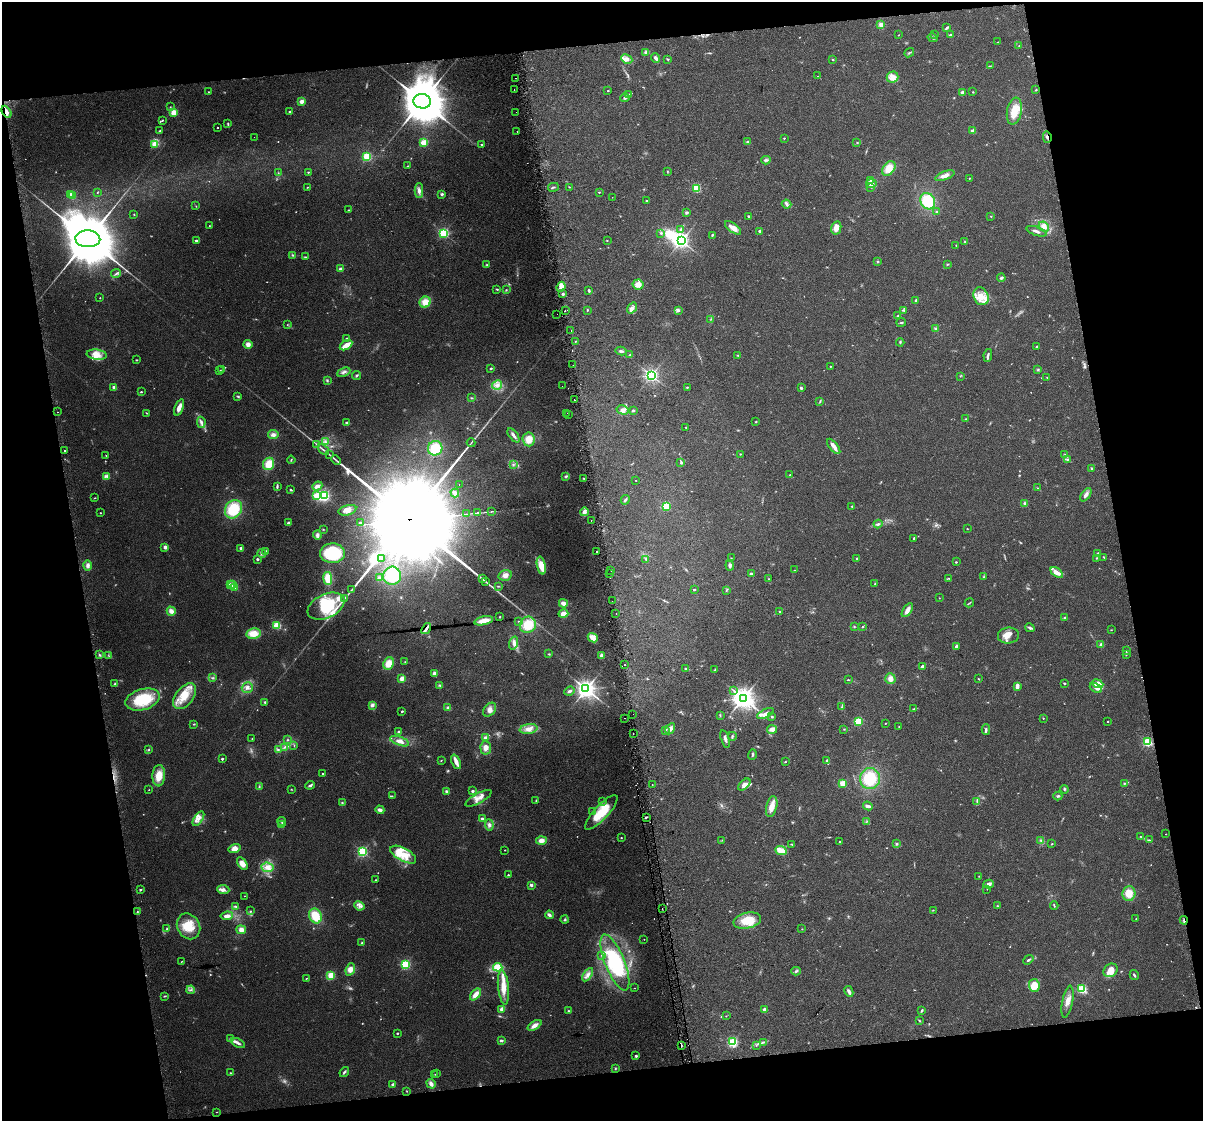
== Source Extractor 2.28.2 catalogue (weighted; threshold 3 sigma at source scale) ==
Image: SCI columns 32-4832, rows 28-4501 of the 4864 x 4573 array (HDU 1 of 3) = the unmasked area's bounding box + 8 px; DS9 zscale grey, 4 x 4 block average (1 PNG px = mean of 4 x 4 image px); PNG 1205 x 1123 px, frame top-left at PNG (2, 2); each listed source drawn as its Kron ellipse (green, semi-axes under 4 px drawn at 4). Shown black and unused: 21% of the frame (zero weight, under 2 of 3 exposures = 2% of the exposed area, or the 3 px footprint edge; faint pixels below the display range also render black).
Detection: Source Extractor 2.28.2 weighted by HDU 2 'WHT'. Background 0.0646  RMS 0.0088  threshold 0.0397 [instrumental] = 3 sigma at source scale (4.5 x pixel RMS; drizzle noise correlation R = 1.50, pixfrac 1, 0.0396/0.0396 arcsec/px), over >= 5 px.
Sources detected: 699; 16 too faint to see at this stretch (4 x 4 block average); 7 inside a brighter object's white glare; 11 cosmic-ray / hot-pixel residue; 1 long thin detection or spike segment (spike, bleed or trail) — neither listed nor drawn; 10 coinciding with a brighter row at this scale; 53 inside a brighter listed object's ellipse — not listed separately; of the other 601, all 500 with FLUX_AUTO >= 2.18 (the completeness limit of this list) listed and drawn (101 fainter detections not listed), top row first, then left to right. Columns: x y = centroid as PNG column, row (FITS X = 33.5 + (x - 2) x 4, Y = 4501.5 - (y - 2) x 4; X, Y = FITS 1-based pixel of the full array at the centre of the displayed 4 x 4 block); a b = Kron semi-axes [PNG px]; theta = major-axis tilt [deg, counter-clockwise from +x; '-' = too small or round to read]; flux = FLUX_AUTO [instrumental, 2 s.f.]
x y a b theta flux
881 25 4 3 - 20
947 28 4 2 - 11
898 35 2 2 - 2.5
934 35 2 2 - 3.3
950 35 3 2 - 5.5
933 38 5 2 - 9.9
997 42 2 2 - 2.5
1019 46 2 2 - 2.3
646 52 4 3 - 12
909 53 5 2 - 5.4
656 58 5 2 - 16
627 59 6 4 -26 26
667 59 4 2 - 4.8
833 59 3 2 - 4
990 66 3 2 - 4.1
818 76 2 2 - 3.1
892 77 6 5 - 44
515 78 2 2 - 3.8
514 90 2 2 - 4.2
1036 90 2 2 - 4.1
608 91 2 2 - 5.6
208 92 2 2 - 2.2
973 92 2 2 - 4.2
962 93 2 2 - 71
628 94 4 2 - 4.8
625 97 5 3 - 12
301 101 2 2 - 95
422 101 8 7 - 30000
170 107 2 2 - 3.9
1014 111 13 7 80 93
6 112 6 3 -61 23
174 112 2 2 - 280
290 112 2 2 - 23
516 112 2 2 - 2.9
162 120 2 2 - 4.7
228 123 3 2 - 4.5
217 128 2 2 - 3.5
160 131 3 2 - 6.5
517 131 2 2 - 11
972 131 2 2 - 72
254 137 2 2 - 2.3
1047 137 6 2 -75 9.3
784 138 2 2 - 8
748 142 4 3 - 6.7
857 142 2 2 - 3.7
424 143 2 2 - 230
155 144 2 2 - 190
482 144 2 2 - 7
367 157 2 2 - 490
766 160 4 3 - 9
408 166 2 2 - 3
889 168 8 5 51 72
667 171 3 2 - 2.8
308 172 2 2 - 4.3
278 173 2 2 - 2.4
945 176 10 4 20 35
969 178 2 2 - 2.3
870 180 3 2 - 7.2
871 184 5 3 - 19
307 187 2 2 - 4.3
553 187 5 2 - 6.6
569 187 2 2 - 2.5
871 187 2 2 - 3.2
697 188 3 2 - 340
419 191 7 4 -89 21
599 192 2 2 - 5.1
97 193 3 2 - 2.5
442 194 2 2 - 32
70 195 2 2 - 69
72 196 2 2 - 87
612 197 2 2 - 6
646 201 2 2 - 16
928 201 8 7 - 180
786 204 5 3 - 13
196 206 2 2 - 2.7
348 210 3 2 - 4.6
937 211 3 2 - 4.4
686 212 3 3 - 9.4
134 214 2 2 - 2.7
749 216 3 2 - 10
991 216 2 2 - 2.9
209 226 2 2 - 2.4
1044 227 6 4 -43 29
733 228 9 4 -36 42
836 228 7 5 77 49
681 229 4 2 - 7.7
760 231 2 2 - 26
1036 231 10 3 -19 21
444 233 2 2 - 700
661 233 3 2 - 6.3
712 235 4 2 - 6.4
88 239 12 8 -3 59000
196 240 2 2 - 17
607 240 2 2 - 2.9
681 241 3 2 - 2000
965 242 2 2 - 5
956 245 2 2 - 2.6
293 255 3 2 - 4.1
305 257 3 2 - 4.3
877 261 2 2 - 4
947 264 3 2 - 5
487 265 2 2 - 4
340 269 2 2 - 55
116 273 5 2 - 10
1001 278 4 3 - 9.6
638 285 5 5 - 42
561 287 5 4 - 43
497 289 3 2 - 4.9
506 290 3 2 - 3.7
589 291 3 2 - 8.1
563 294 3 3 - 8
981 296 9 7 -67 58
100 298 2 2 - 4.1
916 300 2 2 - 17
425 302 6 5 - 54
632 308 6 4 54 20
587 310 3 2 - 3.6
903 310 4 2 - 6.5
565 311 2 2 - 35
678 311 3 2 - 5.9
557 314 2 2 - 5.1
898 316 2 2 - 4
711 319 3 2 - 3.5
901 322 5 2 - 7.3
287 325 2 2 - 2.2
936 329 3 3 - 10
571 331 2 2 - 2.9
347 338 3 2 - 6
575 341 2 2 - 5.9
900 342 4 2 - 5.6
248 344 4 4 - 25
346 345 7 3 31 65
1036 347 3 2 - 4.3
621 351 6 2 -13 10
97 355 10 5 -7 47
630 355 3 3 - 5.4
738 355 4 2 - 4.5
988 355 6 2 80 11
136 360 3 2 - 3.2
573 365 2 2 - 6
830 366 2 2 - 4.4
491 368 2 2 - 19
1038 369 3 2 - 5.8
222 370 2 2 - 2.9
220 371 2 2 - 2.6
344 372 7 3 23 15
357 375 4 3 - 7.4
652 375 2 2 - 1400
960 376 2 2 - 3.6
1047 377 2 2 - 2.5
327 380 3 3 - 6.5
497 385 5 4 - 25
562 386 2 2 - 2.6
114 387 2 2 - 62
687 387 2 2 - 4
801 388 2 2 - 13
141 392 2 2 - 6.1
238 396 3 3 - 6.1
471 398 3 2 - 4
574 400 2 2 - 6.7
820 401 3 2 - 3.9
179 407 9 3 69 38
622 410 6 4 -15 26
633 410 2 2 - 20
57 412 2 2 - 2.5
146 413 2 2 - 3
567 413 2 2 - 3.5
569 414 2 2 - 3
966 419 3 2 - 3.6
201 422 5 3 - 17
756 422 3 2 - 3
347 423 2 2 - 25
686 427 2 2 - 4.6
273 435 5 4 - 22
513 435 8 2 -52 20
529 439 7 6 - 62
325 442 4 2 - 9.6
471 443 4 2 - 5
316 444 2 2 - 3.9
834 446 9 4 -52 28
435 448 7 7 - 120
323 450 7 2 -40 11
64 451 2 2 - 10
740 454 2 2 - 4
1065 454 4 2 - 5.8
330 455 2 2 - 2.6
106 456 2 2 - 3.3
1067 459 3 2 - 5.2
291 460 4 2 - 3.9
336 460 5 2 - 7.9
681 463 3 2 - 7.6
269 464 6 5 - 86
513 465 2 2 - 2.2
1092 469 3 2 - 7
790 475 2 2 - 7.4
107 476 3 3 - 11
566 476 3 3 - 7.1
583 478 2 2 - 4.1
635 480 2 2 - 6.8
459 485 2 2 - 3.2
317 486 5 3 - 28
277 487 3 2 - 7.7
1038 488 2 2 - 2.8
291 490 3 2 - 4.8
455 493 4 3 - 20
317 495 4 3 - 46
1086 495 7 3 54 25
324 496 2 2 - 840
95 498 3 2 - 3.2
625 500 5 2 - 8.1
1025 503 3 3 - 9.3
666 506 2 2 - 390
852 506 2 2 - 4.7
233 509 10 8 57 200
347 510 9 5 15 45
491 511 2 2 - 8.2
584 512 4 3 - 24
100 513 2 2 - 4.9
477 513 2 2 - 19
466 514 2 2 - 9.4
591 521 2 2 - 3.6
288 523 3 3 - 11
360 523 2 2 - 26
878 524 4 3 - 10
323 529 3 2 - 3.2
967 529 2 2 - 3.7
317 535 4 3 - 19
914 538 3 2 - 6.3
165 547 3 3 - 15
241 548 2 2 - 54
266 551 3 2 - 4.7
597 551 2 2 - 5.1
262 553 4 3 - 13
332 553 12 10 2 230
1098 553 3 2 - 4.7
1104 557 3 2 - 4.7
731 558 2 2 - 2.6
857 558 2 2 - 26
1096 558 2 2 - 3.5
257 559 3 2 - 7.9
382 559 2 2 - 5.1
646 559 2 2 - 2.8
956 562 2 2 - 9.7
88 565 5 4 - 20
730 565 5 3 - 15
541 566 9 4 -76 84
611 570 2 2 - 22
794 570 2 2 - 2.5
1057 572 7 3 -38 37
609 574 2 2 - 6.7
751 574 2 2 - 8.9
505 575 7 5 13 29
392 576 9 9 - 180
984 577 2 2 - 3
328 578 7 4 -82 84
380 578 3 3 - 20
949 578 2 2 - 2.5
482 579 3 2 - 4.4
768 579 2 2 - 4
486 582 3 2 - 4.3
233 584 2 2 - 63
875 584 2 2 - 3.7
230 585 2 2 - 77
498 586 2 2 - 2.8
235 587 2 2 - 130
352 589 4 2 - 4.6
694 589 2 2 - 16
726 590 3 2 - 3.5
344 598 2 2 - 2.3
939 598 2 2 - 2.2
612 601 2 2 - 4.6
563 603 4 3 - 31
969 603 5 2 - 4.9
326 606 19 12 25 210
907 610 8 3 56 31
171 611 4 4 - 29
780 612 2 2 - 5.5
563 614 5 4 - 37
616 614 2 2 - 4.8
500 617 2 2 - 3.8
1065 618 2 2 - 41
484 621 9 4 12 56
519 622 2 2 - 3.4
277 625 2 2 - 360
528 625 8 8 - 120
854 626 2 2 - 4
862 627 3 2 - 3.9
426 628 6 2 53 36
1030 628 5 3 - 9.9
1111 630 3 2 - 2.3
253 633 7 5 11 74
1008 636 10 8 6 51
593 638 5 4 - 47
514 643 7 3 72 18
1101 644 4 3 - 11
956 646 3 2 - 15
1127 651 3 2 - 6.4
549 654 3 2 - 4.6
1126 654 3 2 - 4.3
99 655 3 2 - 5.9
601 655 3 3 - 15
109 656 2 2 - 2.7
405 662 2 2 - 2.6
389 663 6 5 - 59
624 665 2 2 - 39
922 666 3 2 - 11
685 668 2 2 - 4
715 670 3 2 - 5.8
435 673 3 3 - 22
213 678 2 2 - 3
402 678 4 3 - 23
890 679 5 5 - 30
979 679 3 2 - 3.2
848 680 4 2 - 4.2
1064 683 3 2 - 5.4
115 684 4 3 - 9.9
1098 684 6 4 -24 48
440 685 3 2 - 5.9
1017 686 4 2 - 27
247 687 6 5 - 22
1096 688 6 3 -28 19
586 689 3 3 - 3300
733 690 2 2 - 2.4
569 691 5 3 - 13
185 696 15 8 52 100
743 698 4 3 - 3700
143 699 18 10 15 220
265 702 3 2 - 6.4
372 705 4 3 - 17
842 707 2 2 - 2.7
448 708 3 3 - 13
914 709 3 2 - 3
489 710 8 5 49 27
402 711 2 2 - 17
765 713 9 3 25 25
633 714 2 2 - 7.7
720 716 2 2 - 2.3
772 717 2 2 - 14
625 718 2 2 - 4
1043 718 2 2 - 3.5
858 721 3 3 - 80
1108 722 2 2 - 4.1
885 723 2 2 - 3.4
194 724 3 2 - 4
899 726 2 2 - 2.4
529 729 9 5 9 39
670 729 6 4 60 26
772 729 5 3 - 28
844 729 2 2 - 2.7
986 730 5 2 - 10
399 731 3 2 - 4.9
665 731 3 2 - 11
633 733 2 2 - 3.6
732 736 4 3 - 8.1
252 738 2 2 - 3.2
486 738 2 2 - 77
725 739 9 2 -73 16
288 740 3 2 - 5.3
400 741 10 4 -19 40
1147 742 2 2 - 520
294 746 2 2 - 2.3
284 747 4 2 - 7.6
486 748 7 5 -85 29
149 750 2 2 - 4.4
278 750 2 2 - 5.3
752 755 5 2 - 9
222 759 2 2 - 20
441 760 3 2 - 3.4
827 761 2 2 - 47
456 762 7 3 -67 44
785 762 2 2 - 4
323 774 2 2 - 8
159 776 10 6 86 83
870 779 10 10 - 190
843 783 2 2 - 250
1124 783 2 2 - 6.2
652 784 2 2 - 3.6
310 785 5 2 - 11
744 785 7 4 43 29
259 787 2 2 - 3.5
291 789 3 2 - 2.5
1064 789 4 2 - 5.8
149 790 2 2 - 2.9
447 791 4 3 - 9.2
472 791 2 2 - 24
392 796 3 2 - 3.4
1058 796 4 2 - 6.1
478 798 14 5 28 45
536 801 2 2 - 3
977 801 4 2 - 8
602 802 3 2 - 3.3
342 803 2 2 - 3.7
868 806 5 2 - 17
772 807 11 5 76 44
380 810 5 3 - 19
592 812 2 2 - 14
601 812 22 7 47 170
646 817 3 2 - 8.7
198 819 8 3 57 26
482 819 2 2 - 46
282 821 4 2 - 11
867 821 2 2 - 2.4
282 825 2 2 - 30
489 825 5 3 - 17
1166 834 2 2 - 15
1140 836 2 2 - 2.5
621 838 2 2 - 4.6
722 840 2 2 - 2.5
1041 840 3 2 - 3.6
1149 840 3 2 - 4.1
541 841 5 4 - 34
840 842 2 2 - 5.9
792 844 4 2 - 5.5
897 844 3 3 - 6.6
1052 844 2 2 - 4.1
234 848 6 4 17 45
505 850 2 2 - 4.3
781 851 6 3 -25 99
362 852 2 2 - 790
403 855 14 6 -29 99
242 864 7 4 -56 43
267 867 6 4 -8 44
508 875 2 2 - 11
979 876 3 2 - 2.5
375 880 3 2 - 4
989 884 5 3 - 24
531 885 2 2 - 34
987 889 2 2 - 3.7
140 890 2 2 - 15
223 890 6 4 -5 21
1129 894 7 6 - 68
244 896 2 2 - 2.4
235 906 4 2 - 7.4
359 906 5 3 - 18
997 906 3 2 - 3.8
1054 906 4 2 - 4.8
662 909 2 2 - 5.5
933 910 2 2 - 2.8
250 911 2 2 - 4
137 912 2 2 - 4.4
549 915 4 3 - 16
227 916 6 3 8 34
315 916 8 6 -66 120
1136 919 2 2 - 2.2
565 920 4 2 - 6.5
747 920 14 8 13 120
1184 920 4 2 - 11
189 926 13 11 -59 110
167 929 3 2 - 7.8
802 929 2 2 - 3.4
241 930 5 4 - 30
644 939 2 2 - 2.7
362 943 2 2 - 7.6
601 955 2 2 - 3.8
1028 960 5 2 - 10
181 962 3 2 - 3
615 962 30 9 -68 430
405 964 2 2 - 680
498 967 4 4 - 100
350 969 6 4 69 38
1111 970 8 6 40 61
796 971 4 2 - 9.7
331 975 2 2 - 330
588 975 7 4 58 23
1134 975 5 2 - 8.1
306 978 3 2 - 3.4
1034 985 6 5 - 94
503 987 17 5 -84 77
635 988 2 2 - 2.3
1082 989 2 2 - 530
191 990 4 2 - 8.1
849 991 6 3 -63 16
476 994 7 3 48 41
165 996 4 2 - 4.9
1068 1002 16 5 79 42
502 1009 4 3 - 23
764 1009 2 2 - 50
922 1010 3 2 - 8.2
569 1011 2 2 - 5.7
726 1016 2 2 - 2.5
919 1021 3 2 - 4
534 1025 8 3 32 32
397 1033 2 2 - 11
231 1038 2 2 - 18
501 1040 3 3 - 9.7
733 1042 2 2 - 620
763 1042 2 2 - 3.4
238 1043 8 3 -26 17
681 1045 3 2 - 7.2
756 1045 2 2 - 2.3
636 1056 2 2 - 20
615 1069 2 2 - 4.2
344 1072 5 2 - 9.9
230 1073 2 2 - 3.1
435 1074 2 2 - 2.5
437 1074 2 2 - 2.5
393 1084 3 2 - 12
431 1084 5 4 - 22
407 1091 2 2 - 3.1
217 1112 2 2 - 2.3
Overlapping masked pixels (flux is a lower limit): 4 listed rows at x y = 6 112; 1047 137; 1184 920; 681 1045
Diffuse or blended objects may show on this block-average render without a row.